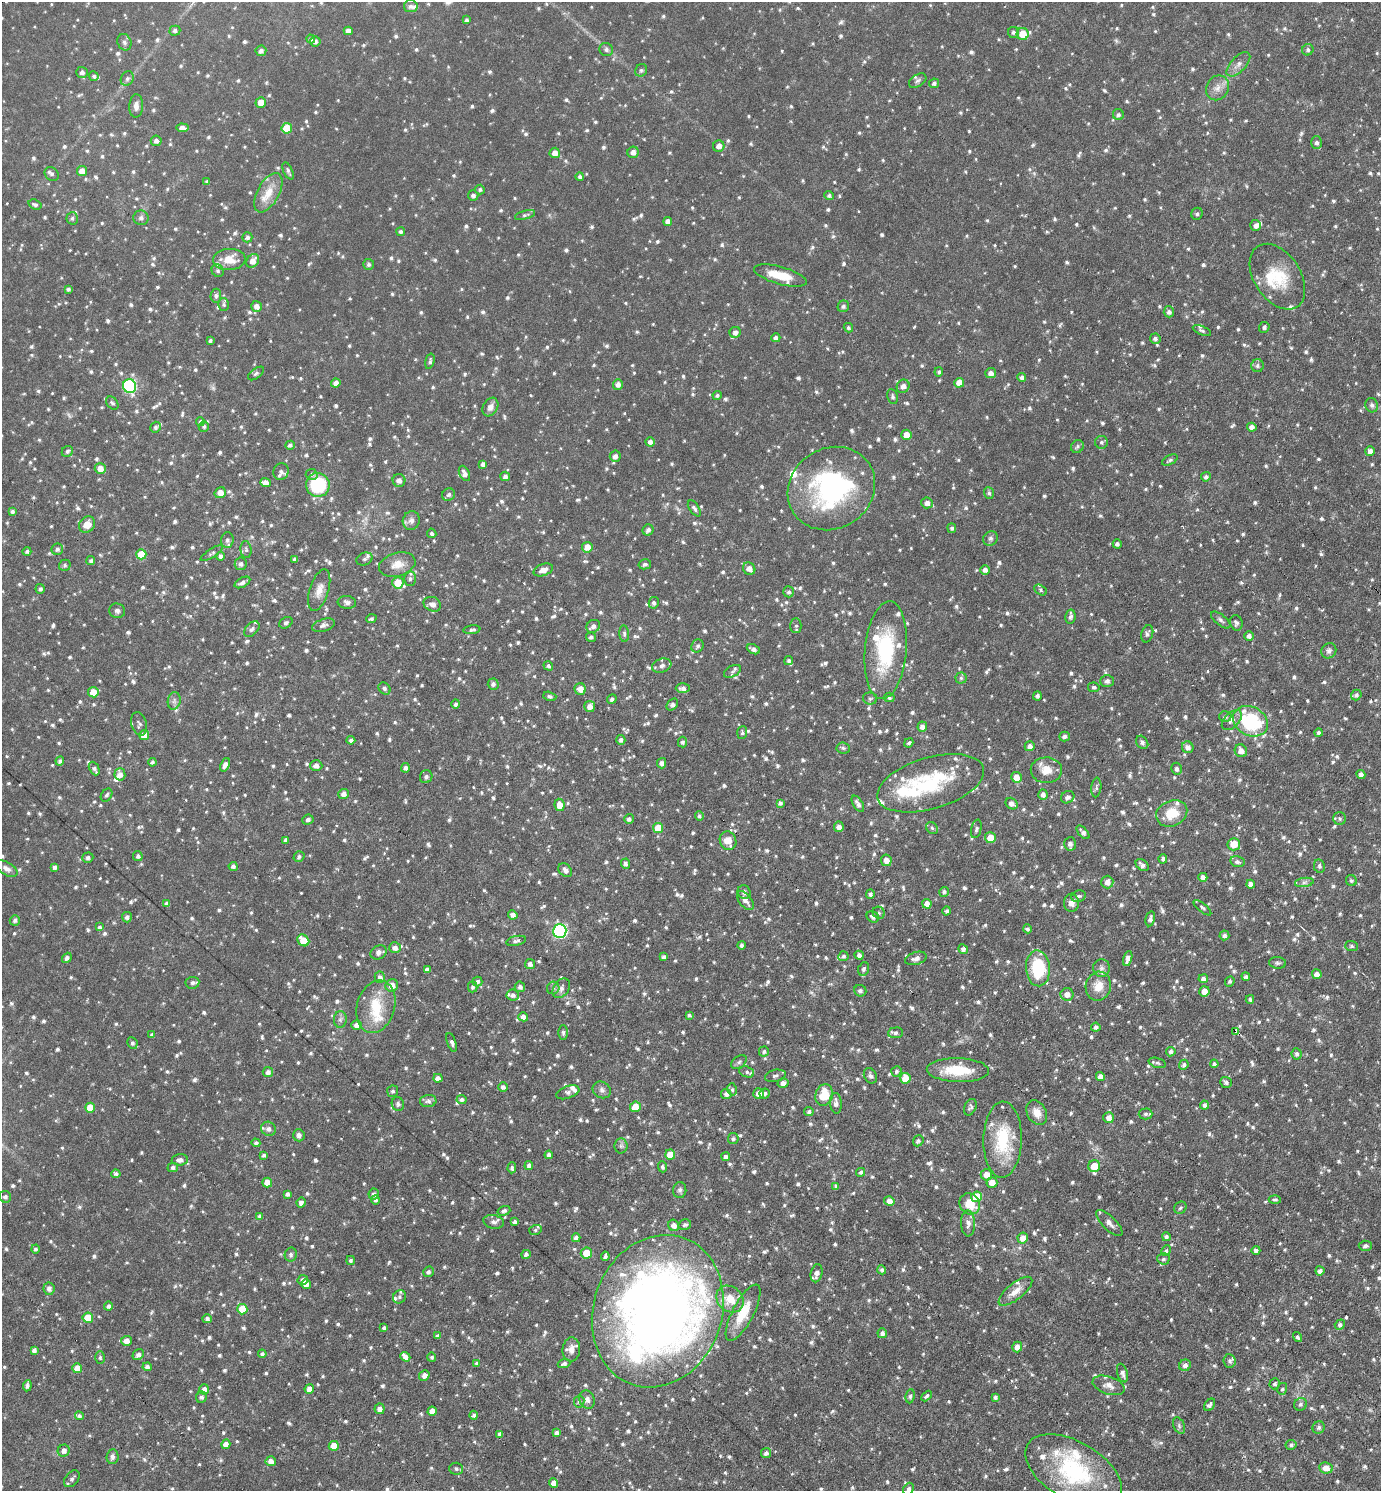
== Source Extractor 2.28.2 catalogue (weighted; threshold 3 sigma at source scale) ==
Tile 6 of 4 x 4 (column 2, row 2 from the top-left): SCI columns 1531-2909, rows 2979-4467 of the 5960 x 5956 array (HDU 1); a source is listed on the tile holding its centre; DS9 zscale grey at full resolution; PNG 1383 x 1493 px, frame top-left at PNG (2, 2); each listed source drawn as its Kron ellipse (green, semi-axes under 4 px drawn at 4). Shown black and unused: <1% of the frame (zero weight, under 3 of 6 exposures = <1% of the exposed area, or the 3 px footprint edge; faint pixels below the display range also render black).
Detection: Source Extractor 2.28.2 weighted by HDU 2 'WHT'; one run over the whole footprint, this tile lists its part. Background 0.0509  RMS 0.007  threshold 0.0288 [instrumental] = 3 sigma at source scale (4.09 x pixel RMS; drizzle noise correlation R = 1.36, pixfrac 0.8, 0.05/0.05 arcsec/px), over >= 5 px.
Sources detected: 1678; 1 too faint to see at this stretch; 2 inside a brighter object's white glare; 1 cosmic-ray / hot-pixel residue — neither listed nor drawn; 52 inside a brighter listed object's ellipse — not listed separately; of the other 1622, all 500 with FLUX_AUTO >= 1.35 (the completeness limit of this list) listed and drawn (1122 fainter detections not listed), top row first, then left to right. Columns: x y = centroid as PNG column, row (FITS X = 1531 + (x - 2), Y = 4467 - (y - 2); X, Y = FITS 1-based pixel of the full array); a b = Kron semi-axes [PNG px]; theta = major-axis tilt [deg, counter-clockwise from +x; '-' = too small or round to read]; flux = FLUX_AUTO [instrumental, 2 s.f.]
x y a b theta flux
411 6 7 6 - 2.2
467 20 4 3 - 1.4
175 31 5 5 - 1.7
348 31 4 4 - 3.1
1014 32 5 5 - 1.6
1023 34 6 6 - 12
311 39 4 4 - 1.6
315 41 5 5 - 1.9
124 42 8 6 -66 2.2
606 49 7 6 - 1.8
1308 50 6 5 - 1.5
261 51 5 5 - 2.1
1238 64 15 7 47 3.9
641 70 6 5 - 1.4
82 72 6 5 - 2.4
94 76 5 4 - 1.4
127 79 8 6 58 1.7
918 81 9 6 33 1.7
934 83 5 4 - 1.8
1217 88 13 11 60 5.4
261 103 5 5 - 6.5
136 106 12 7 87 3.6
1118 115 6 5 - 1.6
182 128 6 4 -5 3.6
287 128 5 5 - 14
156 141 5 5 - 2.3
1317 143 6 5 - 2.3
719 146 6 5 - 4.1
633 152 6 5 - 3.4
555 153 5 5 - 4.5
82 171 5 5 - 5.8
288 171 9 4 -65 1.7
52 174 8 6 -43 2
580 177 4 4 - 1.4
207 182 4 3 - 1.5
480 189 5 5 - 1.4
268 193 22 10 62 10
473 195 5 5 - 1.9
829 195 5 4 - 1.4
35 205 7 5 -19 1.7
1197 214 6 5 - 1.4
525 215 10 4 14 1.4
72 218 6 5 - 1.4
141 218 7 7 - 2
668 222 4 4 - 3.4
1256 225 5 5 - 2.5
401 232 4 4 - 1.6
247 237 5 5 - 1.9
229 259 16 10 4 11
253 261 7 6 - 5.1
369 264 5 5 - 1.4
218 271 6 5 - 1.4
780 276 27 9 -15 16
1277 277 36 23 -56 27
68 289 4 3 - 1.4
216 296 7 5 83 1.9
223 305 6 5 - 1.4
257 306 5 5 - 3.2
843 306 6 5 - 1.8
1169 312 5 5 - 2.3
1264 327 5 5 - 1.7
848 328 5 4 - 1.4
1202 331 10 4 -23 1.5
735 332 5 5 - 2.6
776 338 4 4 - 2.2
1155 339 5 5 - 2.1
210 340 3 3 - 1.4
430 361 8 4 76 1.5
1257 366 6 6 - 1.7
939 372 5 4 - 1.4
256 373 9 5 38 1.5
991 373 5 5 - 3.2
1022 377 4 4 - 2.1
336 383 4 4 - 3.4
959 383 5 5 - 6.3
618 385 5 5 - 2.9
130 386 7 6 - 75
903 386 7 6 - 3
717 396 4 4 - 1.5
892 397 7 5 -79 1.5
112 403 7 5 -49 1.4
1372 405 7 6 - 1.8
490 407 10 7 59 4.2
200 422 4 4 - 1.5
155 427 6 5 - 1.4
204 427 5 5 - 1.4
1252 427 4 4 - 3.2
906 435 5 5 - 6.2
650 442 4 4 - 2.6
1101 442 6 6 - 1.5
290 445 5 4 - 1.8
1077 447 7 6 - 1.5
67 451 6 5 - 1.4
1370 451 5 4 - 3.2
615 456 6 5 - 3.1
1170 460 8 4 28 1.5
483 464 4 4 - 2.8
100 468 5 5 - 5.2
281 472 8 7 - 3.2
464 473 8 5 -64 3
312 474 6 5 - 1.6
505 476 5 5 - 2.3
1206 477 5 4 - 1.8
399 480 6 6 - 3.6
265 483 5 4 - 4.2
318 485 12 11 - 34
831 488 45 40 33 110
220 493 6 5 - 5.1
989 493 6 4 -71 1.5
449 495 7 6 - 1.9
927 503 6 5 - 3.2
694 508 9 4 -54 1.7
12 511 4 4 - 1.5
411 520 9 8 - 3.1
87 524 8 7 - 6.5
952 528 5 4 - 1.5
648 530 6 5 - 2.4
432 533 5 4 - 1.5
990 538 8 7 - 2.1
227 540 8 6 87 1.9
1117 544 4 4 - 2
587 547 5 5 - 6.6
57 549 6 5 - 2
246 550 8 5 -82 1.6
27 551 4 4 - 1.7
212 553 13 4 32 1.5
141 554 5 5 - 14
220 556 5 4 - 2.4
295 559 4 4 - 2
365 559 8 6 20 1.9
91 561 4 4 - 1.5
241 564 6 6 - 2.5
645 564 6 5 - 1.4
65 565 6 5 - 1.4
397 565 19 11 16 7.9
749 569 6 6 - 4.2
543 570 10 6 19 4.3
985 570 5 5 - 2.7
410 579 7 5 89 1.8
242 582 8 4 28 2.3
398 583 5 5 - 13
40 589 5 4 - 1.6
319 590 21 9 73 6.3
1041 590 7 5 -30 1.5
789 592 5 5 - 1.4
347 602 9 6 -7 2.2
654 603 6 5 - 1.9
432 604 9 7 -23 3.3
117 611 8 7 - 2.3
1070 617 7 5 79 1.8
371 619 5 4 - 1.5
1221 620 12 5 -39 2.1
286 623 7 5 31 1.7
1236 623 8 6 -71 1.8
323 625 12 6 17 2.5
593 626 7 6 - 3
796 626 7 5 -90 1.5
252 629 9 6 48 2.3
472 630 8 4 8 1.5
624 634 8 4 -85 1.5
1147 634 9 5 74 1.9
1249 636 5 4 - 2.6
591 637 5 4 - 1.7
697 646 7 6 - 1.7
753 649 7 4 -27 2.3
886 650 49 21 85 54
1329 651 8 7 - 2.2
789 661 4 4 - 1.4
548 666 5 4 - 1.5
662 666 10 6 19 2.9
732 671 9 5 29 2.1
961 678 5 5 - 1.4
1107 681 7 6 - 2
493 684 5 5 - 2.1
1094 687 6 4 -11 1.4
384 688 7 5 -47 1.7
683 688 7 5 0 2.7
580 689 6 5 - 5.8
93 692 5 5 - 8.1
1356 695 5 5 - 1.7
550 696 7 4 -15 1.5
1037 696 4 4 - 1.8
889 697 5 5 - 1.4
870 698 7 6 - 1.4
612 699 5 4 - 1.9
174 701 9 6 79 2.2
456 704 5 4 - 1.7
672 704 7 5 48 2
590 706 5 5 - 4.1
1225 716 6 5 - 1.7
1232 720 12 7 45 4.2
1251 721 18 14 -29 59
139 724 12 7 -74 2.1
922 727 5 4 - 2.9
742 733 6 5 - 1.4
1319 733 4 4 - 1.4
144 735 5 5 - 6.4
1064 736 5 5 - 1.8
351 740 4 4 - 1.8
621 740 5 4 - 1.9
682 742 5 4 - 1.5
1142 742 7 5 -53 1.9
909 743 5 4 - 1.4
1030 746 5 5 - 2.9
1188 747 6 5 - 3.7
843 748 7 5 -5 1.4
1241 751 6 6 - 4.2
60 761 4 4 - 1.5
152 762 4 4 - 1.5
662 763 5 4 - 3.1
225 765 7 4 68 3.5
316 766 6 5 - 3.2
94 768 7 5 -64 2
405 768 5 4 - 2
1176 769 6 5 - 2.1
1046 770 15 13 -2 8.5
120 774 6 5 - 3.9
1361 774 5 4 - 2.2
426 777 6 6 - 1.6
1017 777 5 5 - 7.2
931 783 55 25 16 60
1096 788 10 5 83 1.4
344 794 5 5 - 2.8
1043 794 5 4 - 2.8
106 795 7 5 57 1.6
1068 797 7 6 - 2.5
780 803 4 4 - 1.8
858 804 9 5 -59 2.5
1012 804 6 5 - 3.1
560 805 6 5 - 6.7
1172 813 16 12 23 15
699 816 4 4 - 1.5
629 819 5 5 - 2
1340 819 6 6 - 1.6
308 820 6 5 - 1.7
839 827 5 5 - 3.1
658 828 5 5 - 12
932 828 7 5 -46 1.4
976 829 9 5 76 1.7
1083 832 8 4 -48 2.5
990 838 5 5 - 7.7
286 840 4 4 - 2
728 841 9 8 - 8.1
1070 844 7 6 - 3
1234 844 6 6 - 11
138 856 5 4 - 1.6
299 857 5 5 - 1.5
88 858 5 5 - 1.7
1163 859 5 3 - 1.6
886 860 6 5 - 4.6
1237 862 7 5 -13 1.9
625 864 5 4 - 2
1142 865 7 5 -39 2.6
233 866 4 4 - 2.1
1319 866 7 5 -79 1.7
55 867 4 4 - 2.1
6 869 12 6 -30 3.2
565 870 8 6 -45 2.4
1203 877 4 4 - 3.6
1351 880 6 5 - 1.4
1107 882 6 6 - 4.1
1304 882 9 4 8 1.9
1251 884 4 4 - 3.3
744 892 7 6 - 2.4
944 892 5 4 - 1.7
870 894 5 4 - 1.7
1078 896 7 5 22 1.6
745 900 11 6 -51 3.9
1071 903 9 7 -86 3.8
167 904 4 4 - 2.1
927 904 5 4 - 5.5
1202 908 11 4 -40 1.4
947 911 4 4 - 1.5
879 913 6 5 - 1.4
513 915 4 4 - 2.8
127 917 5 5 - 2.2
873 917 6 5 - 1.9
1150 919 8 4 77 2.2
15 920 5 5 - 2
99 927 4 4 - 1.4
1027 929 4 4 - 1.4
560 931 7 6 - 100
1224 935 5 5 - 2
303 940 6 5 - 10
516 941 10 4 13 1.7
741 945 4 4 - 1.8
1352 946 6 5 - 1.4
395 948 6 5 - 3.1
963 949 5 4 - 2.2
379 952 8 6 28 3.1
859 955 5 4 - 2.3
843 956 5 4 - 1.4
664 957 4 4 - 2.1
67 958 5 4 - 1.8
916 958 11 6 17 3.4
1128 958 8 4 72 3.9
1277 963 8 5 -4 1.5
530 964 5 5 - 2.7
1038 968 18 12 -86 35
1101 968 8 8 - 2.7
864 969 7 5 67 1.9
427 970 4 4 - 2.6
1317 974 5 4 - 3.8
380 977 6 5 - 3.1
1246 977 4 4 - 2
1203 979 4 4 - 2.2
1230 981 5 4 - 1.4
477 982 5 5 - 1.9
192 983 7 6 - 2.2
392 985 6 6 - 5.5
1098 986 14 12 77 9.4
473 987 5 5 - 1.7
520 987 5 5 - 2.4
553 988 6 6 - 1.6
561 988 11 7 57 3.2
860 991 6 5 - 1.9
1204 991 5 5 - 5.3
1067 994 6 6 - 4.8
513 995 6 5 - 2.4
1250 999 4 3 - 1.4
376 1007 27 19 74 23
689 1015 4 3 - 1.4
523 1017 5 4 - 4.4
340 1020 8 6 88 1.9
357 1025 5 5 - 2.9
1096 1027 4 4 - 2.2
1236 1032 4 3 - 26
563 1033 7 5 -90 1.4
896 1033 7 5 6 1.8
152 1035 4 4 - 1.6
452 1042 10 4 -71 2
132 1043 6 5 - 1.7
764 1051 5 5 - 1.8
1171 1052 5 4 - 1.8
1297 1054 5 5 - 1.6
739 1062 9 5 38 1.6
1157 1063 9 4 -16 1.6
1214 1064 4 4 - 2
1184 1065 5 4 - 1.9
958 1070 31 12 -2 23
896 1071 5 5 - 1.7
268 1072 5 5 - 2.6
747 1072 7 5 -19 1.4
775 1076 10 6 12 2.1
870 1076 8 6 -60 2
1100 1077 4 4 - 3.5
438 1078 5 4 - 3
905 1078 5 5 - 12
1226 1082 6 5 - 1.8
783 1083 5 5 - 3.4
503 1087 4 4 - 2.3
732 1089 6 5 - 1.4
602 1090 9 8 - 2.5
393 1091 6 5 - 1.5
568 1092 12 6 20 2.4
726 1094 5 5 - 2.1
758 1094 5 5 - 4.3
765 1094 5 5 - 1.7
824 1095 11 8 74 17
462 1099 5 4 - 1.9
428 1101 8 6 5 2.4
836 1103 10 6 -85 3.5
398 1104 7 6 - 1.5
1204 1105 4 4 - 1.9
635 1107 5 5 - 9.5
970 1107 9 6 65 1.6
90 1108 5 5 - 8.9
809 1112 4 4 - 1.6
1037 1113 13 9 -60 6.4
1146 1114 7 5 2 1.8
1109 1118 5 5 - 4.8
268 1129 7 7 - 2.2
299 1135 6 5 - 2.3
733 1139 5 5 - 1.4
1003 1140 38 19 89 36
918 1141 6 5 - 1.4
256 1143 4 4 - 1.5
621 1146 8 6 90 1.7
670 1154 5 5 - 8
264 1155 4 4 - 1.4
549 1155 4 4 - 2.6
726 1157 4 4 - 2.3
180 1160 8 5 3 3.2
529 1165 4 4 - 2.4
1094 1166 6 6 - 11
173 1167 5 5 - 1.8
662 1167 5 4 - 1.8
512 1168 5 4 - 1.5
861 1172 4 4 - 1.6
116 1174 4 4 - 1.7
986 1175 6 5 - 6.4
267 1182 5 5 - 6.1
992 1182 5 5 - 6.1
836 1186 4 4 - 1.9
680 1190 8 6 87 1.8
287 1194 4 4 - 2.1
374 1194 5 5 - 2
5 1197 6 5 - 1.8
976 1197 5 5 - 14
1275 1199 6 4 -3 1.4
375 1200 4 4 - 1.5
889 1201 5 4 - 3.8
301 1203 5 4 - 2.8
970 1204 11 9 -53 14
1180 1208 7 5 45 1.4
504 1211 6 4 18 1.7
260 1216 4 4 - 2
494 1222 10 6 -11 2.5
515 1222 4 3 - 2
968 1223 13 7 -88 3.6
1109 1223 17 6 -45 3.5
674 1225 6 5 - 3.6
685 1225 6 5 - 1.6
535 1230 6 5 - 1.4
1166 1237 4 4 - 1.7
576 1238 4 4 - 2.7
1023 1238 5 5 - 6.3
1365 1246 6 5 - 1.9
35 1249 4 4 - 1.4
1256 1250 4 4 - 1.8
1166 1251 5 4 - 1.5
586 1253 5 5 - 9.8
291 1254 7 6 - 1.9
526 1254 5 4 - 1.9
605 1256 5 3 - 1.5
1163 1259 6 5 - 1.5
351 1260 4 4 - 1.5
882 1270 4 4 - 1.6
1320 1271 4 4 - 2.4
428 1272 5 5 - 1.8
816 1273 9 5 78 3.6
303 1280 5 5 - 2.3
306 1284 5 4 - 4.3
49 1289 6 5 - 2.8
1015 1291 20 8 39 6.6
399 1297 7 6 - 1.7
730 1299 15 12 -42 12
109 1306 4 4 - 2.1
242 1309 5 5 - 15
658 1311 78 64 70 730
743 1313 31 10 62 16
88 1318 5 5 - 14
207 1319 4 4 - 1.9
1340 1325 5 5 - 2.1
384 1328 4 3 - 1.6
882 1333 5 5 - 2.5
437 1336 4 3 - 1.8
1297 1337 5 4 - 1.4
126 1341 5 5 - 4.4
1017 1347 5 5 - 5.1
571 1349 12 9 85 4.1
34 1350 4 4 - 2.1
262 1354 4 4 - 1.7
138 1355 6 5 - 2.5
100 1357 6 5 - 1.4
405 1357 5 4 - 5
432 1357 4 4 - 1.4
1229 1361 7 6 - 1.9
477 1363 4 3 - 1.6
564 1363 6 4 20 1.7
1185 1365 6 5 - 3.1
147 1367 4 4 - 2.4
77 1368 5 5 - 8.7
1122 1373 9 5 -74 2.5
424 1375 5 5 - 3.6
1275 1384 5 5 - 1.5
1109 1385 16 9 -18 5
27 1386 5 3 - 2
204 1389 5 5 - 4.3
309 1389 4 4 - 5.3
1282 1389 6 5 - 1.4
910 1396 7 4 82 1.4
927 1396 6 3 46 1.4
201 1397 5 5 - 2
995 1397 4 4 - 1.8
587 1400 9 7 -72 3.2
579 1401 6 5 - 1.4
1300 1404 6 6 - 1.6
1210 1405 7 4 54 2.2
380 1409 5 5 - 3.6
432 1411 4 4 - 4.7
474 1415 4 4 - 2.1
79 1416 4 4 - 1.4
1179 1426 9 5 -65 1.4
1319 1428 6 6 - 2
556 1433 4 4 - 2.5
500 1434 4 4 - 2.4
226 1444 4 4 - 5.2
1291 1445 5 5 - 1.5
334 1446 5 5 - 7.7
64 1451 6 6 - 3.4
766 1453 5 5 - 2.6
112 1457 7 6 - 2.3
271 1461 5 5 - 3.9
1326 1468 7 5 -6 5.8
456 1469 7 6 - 1.9
1074 1471 53 29 -31 64
72 1479 9 6 51 2.4
553 1483 4 4 - 4.5
908 1489 6 5 - 2.4
Overlapping masked pixels (flux is a lower limit): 2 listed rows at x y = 1236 1032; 658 1311
Isophote crosses this tile's border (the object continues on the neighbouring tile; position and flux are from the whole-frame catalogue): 2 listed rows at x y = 1074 1471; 908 1489